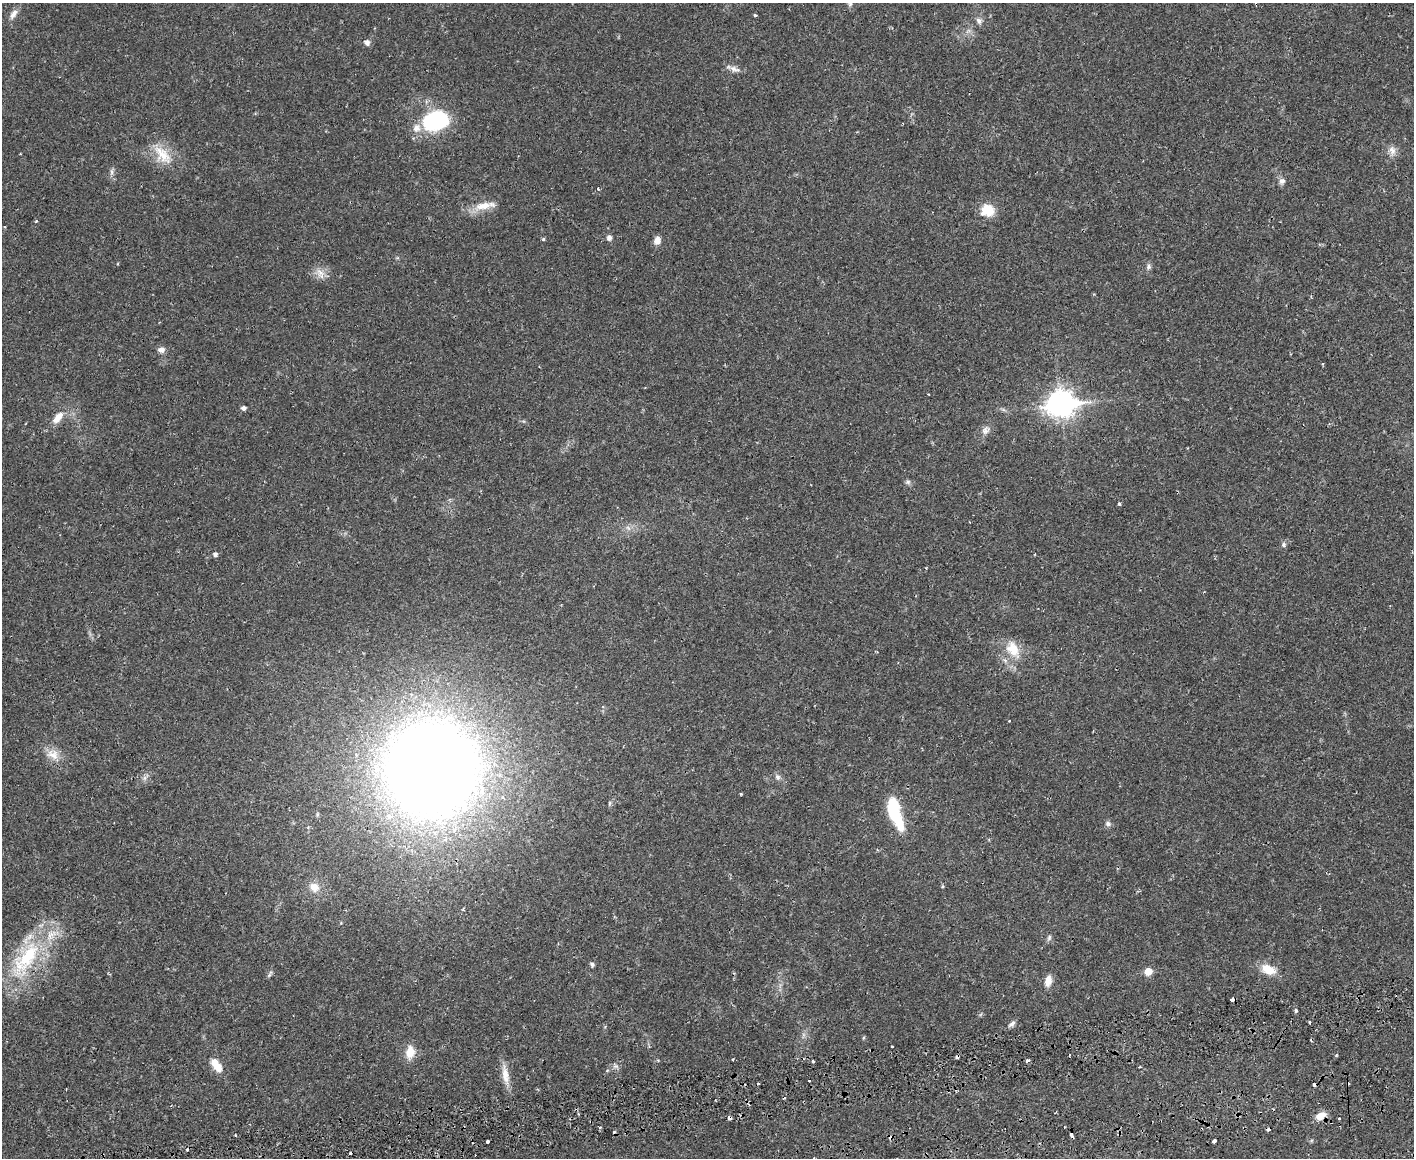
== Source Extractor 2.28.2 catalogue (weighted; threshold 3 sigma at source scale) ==
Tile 5 of 3 x 4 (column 2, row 2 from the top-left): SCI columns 1588-2999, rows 2405-3560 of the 4710 x 4807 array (HDU 1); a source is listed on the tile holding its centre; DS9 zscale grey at full resolution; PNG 1416 x 1160 px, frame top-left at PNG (2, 3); no overlay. Shown black and unused: <1% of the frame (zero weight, under 2 of 3 exposures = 5% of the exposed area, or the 3 px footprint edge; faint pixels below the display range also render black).
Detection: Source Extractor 2.28.2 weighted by HDU 2 'WHT'; one run over the whole footprint, this tile lists its part. Background 0.0166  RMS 0.0033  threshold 0.0148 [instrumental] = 3 sigma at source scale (4.5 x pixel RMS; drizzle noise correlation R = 1.50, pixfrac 1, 0.05/0.05 arcsec/px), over >= 5 px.
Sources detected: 81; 11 cosmic-ray / hot-pixel residue — not listed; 2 inside a brighter listed object's ellipse — not listed separately; the other 68 listed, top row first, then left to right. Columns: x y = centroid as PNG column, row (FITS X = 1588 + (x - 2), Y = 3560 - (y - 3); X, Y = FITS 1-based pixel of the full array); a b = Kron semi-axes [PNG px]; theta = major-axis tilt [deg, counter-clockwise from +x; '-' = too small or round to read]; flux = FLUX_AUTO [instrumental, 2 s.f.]
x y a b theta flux
850 3 10 6 -69 0.95
13 14 15 7 57 2
755 15 3 3 - 0.4
979 21 9 7 -50 1.2
367 42 6 6 - 1.4
734 69 15 7 -19 1.8
436 120 28 18 12 32
1392 151 13 8 -69 2
163 154 32 15 -48 7.8
112 172 7 4 -90 0.77
1282 181 8 7 - 1.2
598 189 3 3 - 0.66
485 205 31 9 9 4.9
987 210 14 12 -32 6.3
609 238 7 7 - 1.1
543 239 5 4 - 0.46
657 240 9 7 80 2
1149 266 7 7 - 0.87
320 272 11 9 -57 2.4
161 350 9 7 -5 1.5
1323 364 4 3 - 0.31
1061 404 11 9 6 310
243 408 5 4 - 1
58 418 17 8 50 3.7
985 431 10 8 -82 1.5
908 482 7 6 - 0.73
1119 504 4 3 - 0.41
628 528 7 4 -19 0.76
1284 545 7 6 - 0.76
215 554 5 5 - 0.96
1013 649 22 15 -62 7
1009 721 3 2 - 0.4
53 754 19 13 -22 4.1
356 754 6 4 -63 0.62
432 769 63 62 - 700
777 777 9 6 -53 0.98
741 794 3 3 - 0.37
610 803 6 4 89 0.45
895 813 37 12 -72 17
1108 824 8 7 - 0.96
943 886 4 4 - 0.37
314 887 12 11 - 3.7
1049 938 9 5 64 0.68
26 958 59 23 52 28
592 964 5 5 - 0.82
1268 969 19 11 -25 5
1148 971 5 5 - 5.9
270 974 10 3 65 0.61
1048 981 13 7 79 2.8
1232 1000 4 3 - 1.8
1296 1010 3 3 - 1.5
1310 1022 4 2 - 0.4
1012 1024 9 6 39 1.1
863 1038 5 3 - 0.32
410 1052 14 10 82 4.8
733 1060 3 2 - 0.41
813 1061 3 3 - 0.87
1028 1061 4 3 - 1
216 1065 17 8 -55 4.8
607 1070 5 3 - 0.32
505 1075 28 9 -80 3.9
1320 1116 13 8 30 3
729 1118 4 3 - 2
1268 1130 4 3 - 1.4
235 1135 3 3 - 0.5
891 1137 4 4 - 1
487 1141 3 3 - 0.97
1214 1141 4 3 - 1.8
Overlapping masked pixels (flux is a lower limit): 5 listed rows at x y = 1232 1000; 1320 1116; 729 1118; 1268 1130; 891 1137
Isophote crosses this tile's border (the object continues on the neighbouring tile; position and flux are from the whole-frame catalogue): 1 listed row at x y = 850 3